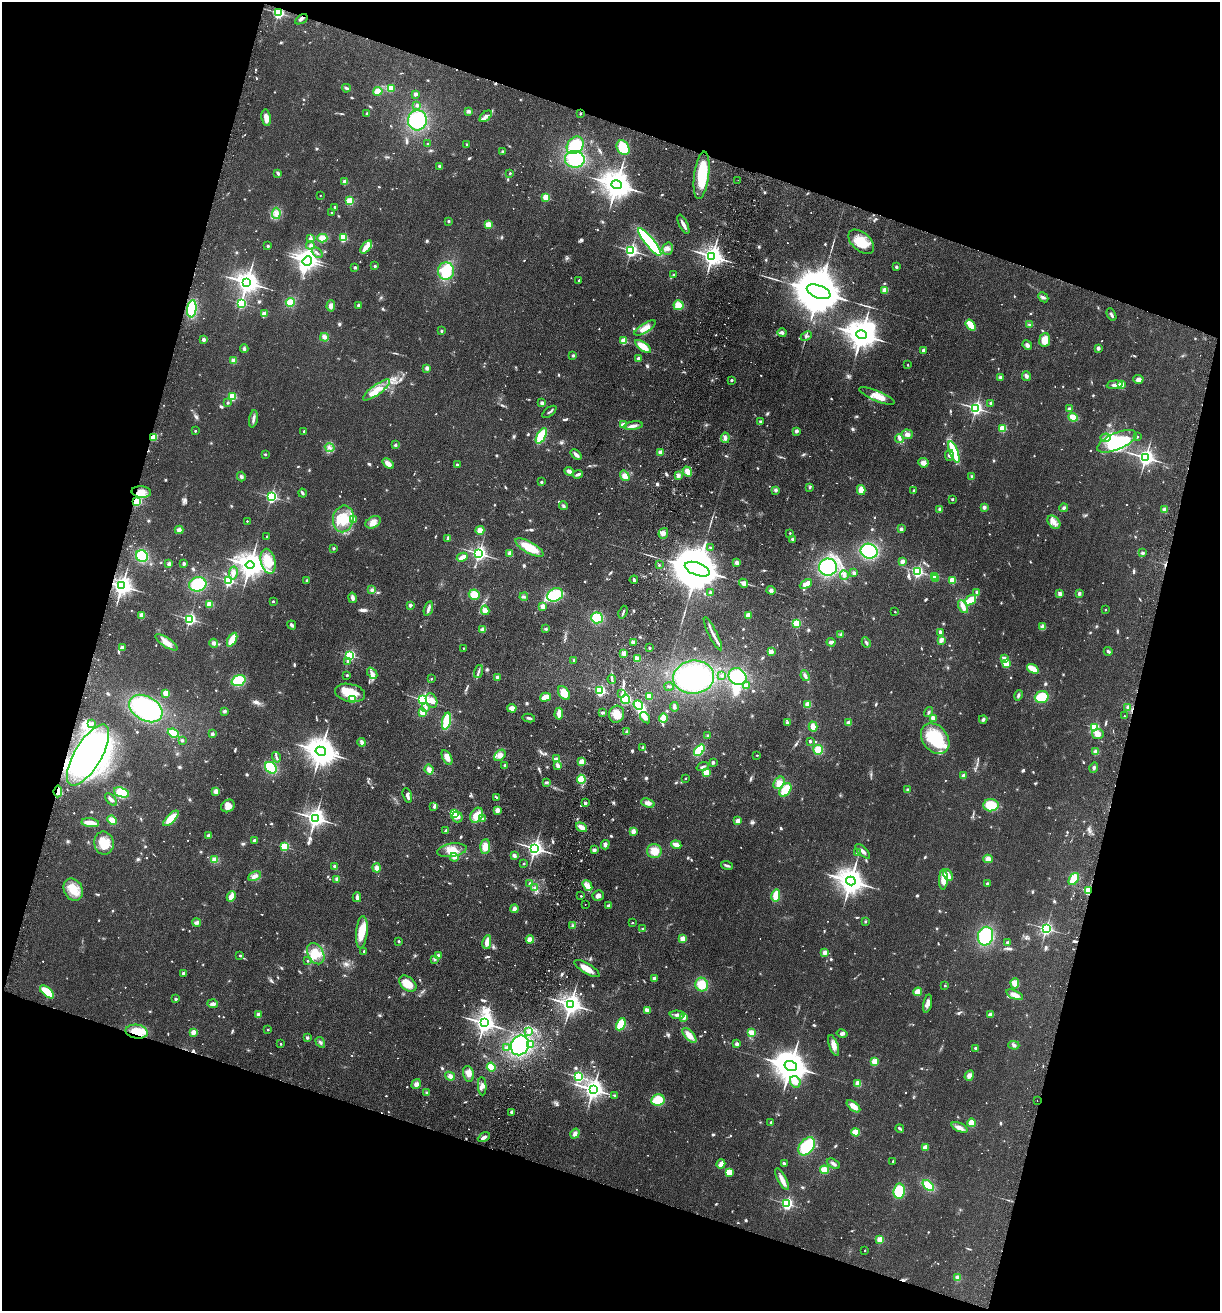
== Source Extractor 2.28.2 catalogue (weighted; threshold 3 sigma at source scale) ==
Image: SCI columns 188-5056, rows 19-5254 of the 5368 x 5274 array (HDU 1 of 3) = the unmasked area's bounding box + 8 px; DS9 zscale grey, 4 x 4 block average (1 PNG px = mean of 4 x 4 image px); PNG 1222 x 1313 px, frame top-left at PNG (2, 2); each listed source drawn as its Kron ellipse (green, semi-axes under 4 px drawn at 4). Shown black and unused: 35% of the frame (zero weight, under 2 of 3 exposures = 3% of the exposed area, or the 3 px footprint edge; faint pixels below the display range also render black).
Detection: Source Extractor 2.28.2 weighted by HDU 2 'WHT'. Background 0.0768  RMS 0.0079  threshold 0.0354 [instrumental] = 3 sigma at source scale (4.5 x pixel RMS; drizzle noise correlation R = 1.50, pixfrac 1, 0.05/0.05 arcsec/px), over >= 5 px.
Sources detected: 1216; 16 too faint to see at this stretch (4 x 4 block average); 13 inside a brighter object's white glare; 12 cosmic-ray / hot-pixel residue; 4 long thin detections or spike segments (spike, bleed or trail) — neither listed nor drawn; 11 coinciding with a brighter row at this scale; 47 inside a brighter listed object's ellipse — not listed separately; of the other 1113, all 500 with FLUX_AUTO >= 7.19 (the completeness limit of this list) listed and drawn (613 fainter detections not listed), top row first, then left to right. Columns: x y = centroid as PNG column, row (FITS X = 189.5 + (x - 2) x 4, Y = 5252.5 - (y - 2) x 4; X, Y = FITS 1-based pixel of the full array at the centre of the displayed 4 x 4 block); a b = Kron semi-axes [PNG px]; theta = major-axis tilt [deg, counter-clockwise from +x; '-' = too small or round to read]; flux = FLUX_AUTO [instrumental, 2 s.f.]
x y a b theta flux
278 13 2 2 - 950
301 19 7 2 32 11
346 88 4 2 - 15
391 88 2 2 - 160
378 91 4 4 - 42
416 94 2 2 - 55
417 105 2 2 - 11
468 111 3 3 - 12
580 113 2 2 - 19
367 114 2 2 - 11
486 116 7 4 39 20
266 118 8 4 -81 32
417 120 10 9 - 270
428 144 2 2 - 13
466 144 2 2 - 10
575 145 9 7 47 200
623 148 8 6 -60 110
503 152 3 2 - 11
575 159 10 8 -5 190
440 166 4 3 - 9.7
278 173 4 3 - 8.7
510 173 2 2 - 10
702 175 24 7 83 240
738 180 2 2 - 8.1
345 182 2 2 - 130
616 185 5 4 - 10000
320 195 2 2 - 7.7
546 197 2 2 - 250
350 201 3 3 - 73
335 207 2 2 - 8
332 212 2 2 - 16
276 213 6 4 84 21
448 221 2 2 - 21
683 224 10 3 -63 22
488 225 4 3 - 38
322 238 5 4 - 45
343 238 2 2 - 370
310 239 2 2 - 39
650 242 17 4 -51 510
861 242 15 9 -41 110
310 245 4 3 - 9.5
268 246 2 2 - 28
366 247 7 3 50 67
668 249 6 5 - 20
631 250 2 2 - 1300
317 253 6 2 -40 8.2
712 256 3 3 - 3600
307 261 5 3 - 2700
375 266 2 2 - 28
355 267 2 2 - 28
896 267 2 2 - 35
446 271 8 8 - 150
673 275 2 2 - 15
579 281 2 2 - 13
247 282 4 3 - 5000
885 290 4 3 - 35
819 292 12 6 -20 46000
1043 297 5 2 - 8.3
290 302 4 4 - 44
241 303 2 2 - 620
359 305 2 2 - 42
678 305 5 5 - 58
331 306 5 3 - 23
192 309 8 4 83 220
264 314 2 2 - 110
1111 315 6 2 -62 11
971 325 6 3 -52 89
1030 325 4 2 - 11
645 328 12 4 32 46
441 331 2 2 - 25
782 333 4 3 - 12
861 335 5 4 - 9800
806 336 6 4 23 13
324 337 4 3 - 20
204 339 2 2 - 62
1045 340 7 5 82 52
624 341 2 2 - 230
1027 345 5 3 - 14
643 346 9 4 -36 70
244 348 4 3 - 9.5
1098 348 2 2 - 61
923 350 2 2 - 43
573 355 2 2 - 29
639 358 3 3 - 19
234 361 2 2 - 150
908 365 2 2 - 7.3
427 368 3 3 - 15
1026 376 5 3 - 14
1001 377 3 3 - 15
1138 379 5 4 - 21
732 380 2 2 - 31
1121 384 2 2 - 160
1115 385 8 3 5 16
376 390 16 5 36 69
877 396 19 5 -23 60
232 397 2 2 - 320
228 403 2 2 - 21
542 403 2 2 - 57
991 403 2 2 - 38
976 408 2 2 - 1500
1069 408 4 3 - 9.1
549 412 8 2 38 9.7
1073 417 5 3 - 52
253 419 9 2 81 20
760 421 3 2 - 7.5
623 425 3 2 - 44
633 426 9 3 9 22
1003 428 2 2 - 290
195 431 2 2 - 17
304 431 2 2 - 8.2
796 431 2 2 - 18
907 434 5 5 - 22
541 436 8 3 60 180
154 437 3 3 - 54
1137 437 2 2 - 11
725 438 5 3 - 14
899 438 4 3 - 11
1106 438 5 3 - 11
1117 441 21 8 23 240
395 445 2 2 - 37
330 448 5 3 - 12
660 452 2 2 - 86
954 452 11 3 -69 200
265 454 2 2 - 16
576 455 6 3 -42 20
949 455 5 4 - 16
1146 457 3 3 - 2400
923 463 5 4 - 25
388 464 6 3 -38 36
457 465 2 2 - 27
569 471 5 3 - 23
687 472 5 4 - 27
578 474 5 2 - 16
625 476 5 3 - 32
678 476 4 4 - 13
241 477 5 3 - 10
972 477 4 3 - 7.4
541 482 2 2 - 24
810 487 2 2 - 20
776 490 4 3 - 9.4
861 490 5 3 - 49
914 491 2 2 - 26
141 492 10 5 -5 51
302 493 4 2 - 9.2
271 497 2 2 - 960
953 499 2 2 - 12
137 501 2 2 - 490
563 506 4 3 - 7.8
984 507 2 2 - 66
1064 508 4 3 - 9.3
940 509 4 3 - 12
1165 510 2 2 - 120
343 519 13 10 78 110
354 519 3 3 - 12
247 521 2 2 - 8.3
373 522 8 5 30 28
1054 522 7 5 -47 26
901 529 2 2 - 44
179 530 4 3 - 16
480 530 4 4 - 27
663 533 5 4 - 20
790 533 2 2 - 10
267 536 2 2 - 8.2
448 538 4 3 - 9.3
792 539 2 2 - 29
710 547 2 2 - 10
333 548 2 2 - 23
529 548 16 5 -29 110
869 551 8 7 - 410
479 553 2 2 - 1700
510 553 3 3 - 22
1143 553 3 3 - 10
142 556 6 5 - 130
462 557 5 2 - 47
268 561 13 7 -77 110
902 561 4 3 - 16
737 563 3 3 - 19
169 564 2 2 - 65
184 564 2 2 - 12
250 565 4 4 - 6800
659 565 2 2 - 19
828 567 9 8 - 340
697 569 13 6 -20 44000
918 571 2 2 - 950
233 573 7 3 79 23
854 573 3 2 - 10
844 575 4 3 - 14
934 576 2 2 - 110
935 578 2 2 - 120
307 580 2 2 - 23
634 580 4 2 - 13
952 580 2 2 - 250
228 581 2 2 - 820
743 583 5 3 - 25
198 584 9 7 16 230
806 584 6 4 25 42
122 586 3 3 - 3500
372 590 4 3 - 10
771 590 4 4 - 14
710 592 2 2 - 17
977 592 3 3 - 12
1060 593 3 3 - 16
1079 594 3 3 - 12
474 595 5 5 - 62
555 595 8 6 25 190
524 597 4 2 - 7.8
352 598 5 3 - 18
970 600 6 3 37 110
273 601 2 2 - 17
210 604 4 4 - 41
410 605 2 2 - 50
543 606 3 3 - 28
963 606 7 3 -63 36
428 609 7 2 72 20
485 610 4 3 - 27
1106 610 2 2 - 11
623 612 7 2 71 9.8
895 612 2 2 - 7.4
141 615 2 2 - 100
748 615 4 3 - 29
597 618 6 5 - 120
190 619 2 2 - 1100
797 623 2 2 - 410
292 625 5 3 - 13
1043 627 3 3 - 33
483 629 3 3 - 23
546 629 3 3 - 8.2
940 632 4 2 - 18
713 634 18 2 -64 27
841 634 4 3 - 10
232 640 7 3 62 100
941 640 4 3 - 21
166 642 13 4 -33 44
633 642 3 3 - 16
831 642 4 3 - 21
866 642 5 2 - 8.5
214 643 4 3 - 15
122 648 2 2 - 99
463 648 2 2 - 7.8
649 648 2 2 - 21
1108 651 4 2 - 12
771 652 2 2 - 100
624 653 2 2 - 120
350 655 2 2 - 680
637 659 4 2 - 38
1004 659 2 2 - 55
574 660 2 2 - 8.2
347 661 2 2 - 18
1006 664 2 2 - 230
1033 669 6 3 -35 99
478 672 7 2 70 11
372 673 6 4 -49 17
347 675 2 2 - 20
722 676 3 3 - 7.8
805 676 5 3 - 15
497 677 2 2 - 79
694 677 20 16 6 580
738 677 9 8 - 210
431 679 2 2 - 13
612 679 4 2 - 9.8
238 681 7 5 19 160
669 686 5 2 - 7.4
746 686 2 2 - 75
600 691 2 2 - 670
166 693 3 3 - 52
350 693 15 8 -12 110
564 693 7 5 -57 62
622 693 3 2 - 8.4
1018 695 5 3 - 9.9
649 696 2 2 - 180
545 697 6 4 17 45
1042 697 7 5 18 150
626 699 4 4 - 130
352 700 2 2 - 140
423 700 2 2 - 1200
432 700 8 5 -66 31
808 704 4 3 - 42
638 705 5 4 - 100
426 707 2 2 - 27
674 707 5 3 - 12
1128 707 3 3 - 7.4
146 708 18 12 -31 500
512 708 4 3 - 33
224 711 3 3 - 8.4
423 712 2 2 - 200
929 712 5 2 - 8.3
602 713 3 2 - 9.9
559 714 6 2 87 50
617 714 8 7 - 49
1124 716 2 2 - 8.4
529 718 6 2 -9 10
645 718 6 4 -53 26
663 718 4 3 - 85
933 718 3 2 - 49
983 719 4 4 - 9.9
446 721 9 4 77 180
92 723 3 2 - 7.2
787 723 3 3 - 7.6
849 723 2 2 - 39
813 727 5 4 - 38
1094 728 2 2 - 350
627 732 3 3 - 9.7
173 733 5 3 - 86
212 734 2 2 - 37
1098 734 6 5 - 42
708 736 3 3 - 9.5
935 739 17 12 -52 240
182 740 2 2 - 23
810 741 2 2 - 28
362 742 4 3 - 19
643 747 2 2 - 30
699 750 6 4 50 150
818 750 5 5 - 73
321 751 5 4 - 8700
1096 752 3 3 - 24
88 755 34 13 59 1100
500 755 6 4 44 30
757 755 2 2 - 8.1
276 757 5 2 - 9.2
447 757 8 4 -61 38
557 759 4 3 - 13
581 762 2 2 - 220
713 762 2 2 - 38
505 765 3 2 - 8.7
558 766 3 2 - 29
703 766 6 2 21 11
271 768 6 5 - 200
1094 768 5 3 - 10
429 769 5 3 - 24
706 772 4 3 - 43
964 776 2 2 - 83
685 778 2 2 - 13
581 779 4 4 - 64
546 782 4 3 - 8.2
779 783 7 5 54 38
785 790 7 5 55 110
908 790 3 2 - 12
58 791 6 3 84 33
216 791 4 3 - 19
121 792 8 4 -20 100
407 795 8 3 -75 16
497 797 4 2 - 7.3
111 799 7 3 -47 17
585 803 2 2 - 51
648 803 7 4 -19 23
991 805 7 6 - 110
228 806 7 6 - 38
434 806 2 2 - 26
497 810 3 2 - 35
454 813 2 2 - 380
477 815 8 6 62 70
457 817 5 5 - 22
171 818 10 4 45 85
315 818 3 3 - 3000
483 819 2 2 - 16
112 820 5 4 - 38
738 821 2 2 - 98
90 823 9 3 -7 83
581 827 6 3 -34 34
446 830 4 3 - 7.4
633 831 2 2 - 110
209 836 2 2 - 70
254 841 2 2 - 60
104 843 11 9 -80 91
605 845 5 3 - 17
676 845 5 2 - 48
284 847 2 2 - 440
485 847 7 5 88 48
535 848 3 3 - 2400
452 850 15 6 9 59
594 850 3 2 - 14
654 851 7 7 - 63
863 851 9 3 -44 20
857 852 2 2 - 18
514 855 4 3 - 14
454 857 4 3 - 17
988 859 5 4 - 27
215 860 4 3 - 40
524 864 2 2 - 15
727 866 6 2 -16 16
335 867 3 3 - 17
377 868 4 4 - 19
948 875 6 3 -64 34
254 876 7 4 26 21
337 879 2 2 - 70
943 879 10 4 88 66
1074 879 7 4 54 94
851 881 5 4 - 7700
530 884 4 3 - 9.5
987 884 2 2 - 65
587 885 6 3 -51 44
534 888 4 3 - 9.8
73 890 11 9 -62 85
1089 890 2 2 - 360
598 895 6 5 - 17
776 895 6 3 77 72
231 896 5 3 - 38
581 896 2 2 - 11
357 897 5 2 - 18
585 904 2 2 - 26
609 906 3 3 - 13
514 909 4 3 - 19
865 921 2 2 - 18
197 922 4 3 - 18
632 923 2 2 - 8.4
573 926 3 3 - 12
1046 928 2 2 - 1300
643 929 2 2 - 23
362 932 16 5 85 99
986 936 9 7 77 300
530 939 4 3 - 39
683 939 4 3 - 41
399 941 2 2 - 18
487 942 7 3 80 39
1007 942 2 2 - 38
364 951 2 2 - 23
825 953 3 3 - 22
316 954 11 8 -61 85
240 956 2 2 - 15
438 956 2 2 - 82
434 960 3 3 - 7.9
308 961 2 2 - 8.2
587 968 14 5 -31 51
183 973 2 2 - 24
654 978 2 2 - 43
1015 983 5 3 - 40
408 984 10 6 -40 79
702 985 7 6 - 81
945 985 2 2 - 13
47 992 8 4 -42 99
918 992 4 4 - 45
1015 995 9 4 -24 37
175 999 2 2 - 30
213 1004 5 4 - 15
571 1004 3 3 - 4200
928 1004 9 4 77 24
648 1010 2 2 - 40
991 1014 3 3 - 25
258 1015 3 3 - 22
677 1015 7 3 -2 17
684 1017 2 2 - 170
484 1023 3 3 - 3700
621 1024 6 3 64 110
268 1030 2 2 - 13
528 1031 2 2 - 22
137 1032 11 7 -9 94
193 1032 2 2 - 150
751 1032 4 3 - 31
842 1034 5 4 - 13
689 1035 9 4 -47 42
307 1038 2 2 - 41
320 1042 6 3 -57 12
281 1044 2 2 - 12
530 1044 2 2 - 52
737 1044 4 3 - 12
520 1045 10 8 60 430
834 1045 11 4 -71 29
1014 1045 5 3 - 12
506 1048 4 3 - 11
976 1049 2 2 - 24
875 1061 2 2 - 270
791 1066 6 5 - 13000
491 1067 4 3 - 79
468 1074 8 5 -75 32
450 1076 5 4 - 20
969 1076 5 4 - 21
578 1077 2 2 - 720
795 1082 6 5 - 36
858 1083 2 2 - 140
416 1084 5 4 - 19
482 1086 9 4 -87 20
593 1089 3 3 - 3600
426 1093 3 2 - 7.4
615 1096 3 2 - 7.4
658 1100 6 6 - 110
1037 1101 2 2 - 11
853 1106 8 4 -39 47
511 1112 2 2 - 20
771 1122 2 2 - 15
972 1123 4 4 - 48
960 1127 8 4 -24 25
900 1128 4 2 - 8.5
856 1132 4 3 - 69
575 1134 5 3 - 19
484 1137 6 3 28 19
807 1146 10 7 51 210
925 1147 2 2 - 110
893 1161 2 2 - 9.8
784 1163 2 2 - 20
721 1164 5 2 - 42
833 1164 7 3 -28 13
825 1170 5 3 - 62
729 1172 4 4 - 74
782 1179 12 4 -62 33
928 1186 7 4 -41 100
899 1191 7 5 81 140
787 1204 2 2 - 1000
880 1239 2 2 - 210
865 1250 2 2 - 7.3
958 1278 2 2 - 140
Overlapping masked pixels (flux is a lower limit): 8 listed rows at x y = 278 13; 154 437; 137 501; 122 586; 88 755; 58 791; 1089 890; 137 1032
Diffuse or blended objects may show on this block-average render without a row.